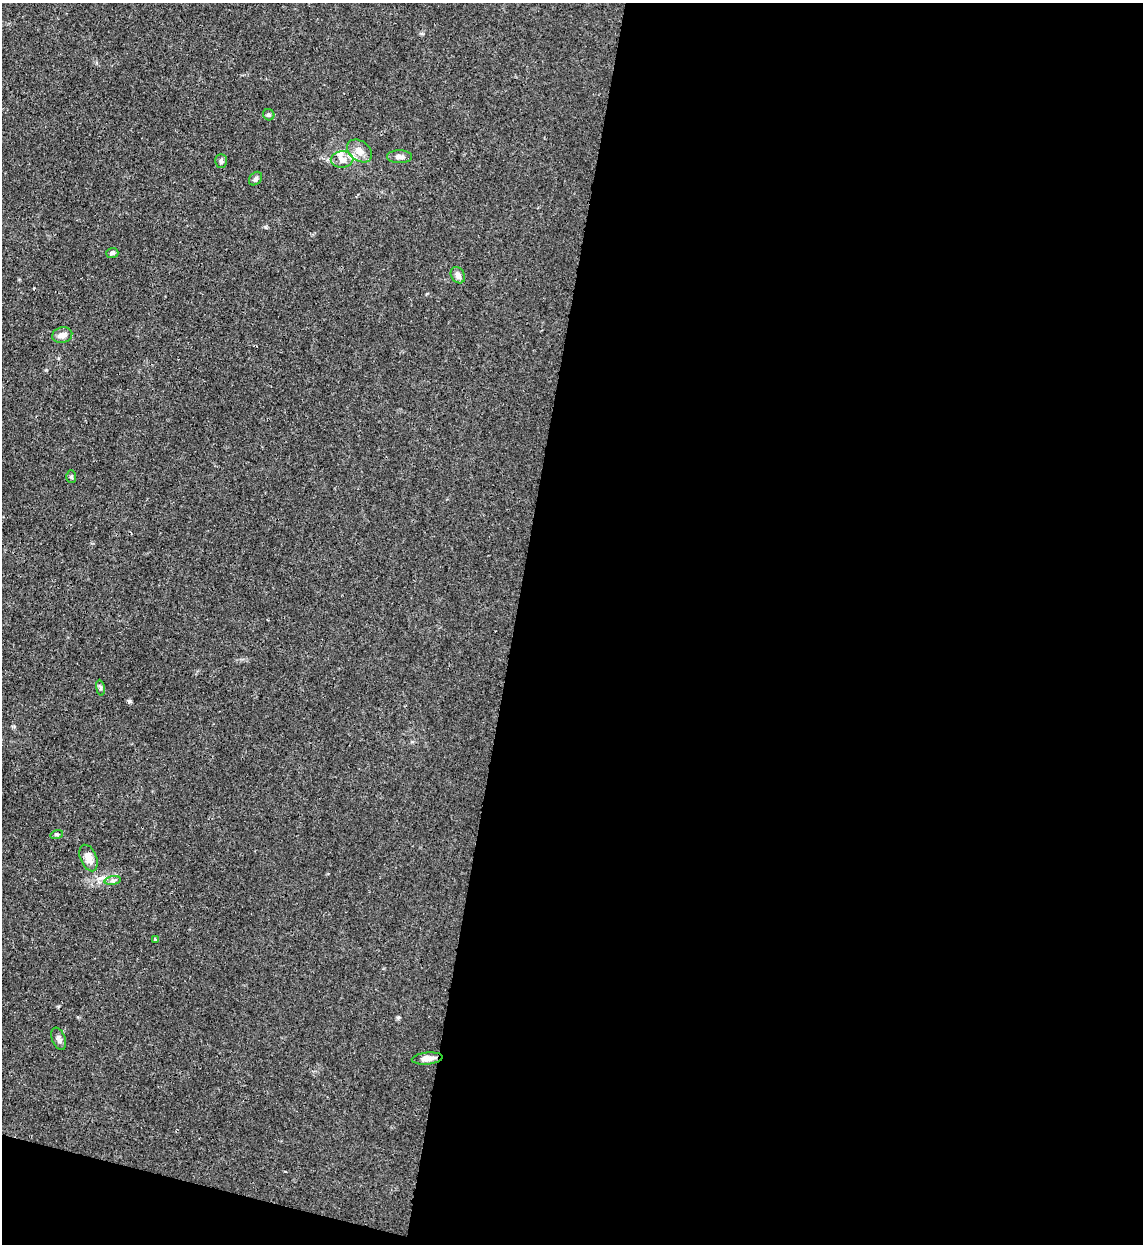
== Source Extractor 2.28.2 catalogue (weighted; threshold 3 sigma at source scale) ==
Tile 16 of 4 x 4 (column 4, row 4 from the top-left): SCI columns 3751-4891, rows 24-1265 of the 5101 x 5011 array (HDU 1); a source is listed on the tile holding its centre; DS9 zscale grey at full resolution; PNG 1145 x 1246 px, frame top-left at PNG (2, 3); each listed source drawn as its Kron ellipse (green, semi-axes under 4 px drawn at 4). Shown black and unused: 57% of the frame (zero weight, under 3 of 4 exposures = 7% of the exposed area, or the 3 px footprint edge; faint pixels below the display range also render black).
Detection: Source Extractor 2.28.2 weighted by HDU 2 'WHT'; one run over the whole footprint, this tile lists its part. Background 0.0171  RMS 0.0027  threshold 0.0122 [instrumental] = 3 sigma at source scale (4.5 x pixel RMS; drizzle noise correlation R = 1.50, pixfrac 1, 0.05/0.05 arcsec/px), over >= 5 px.
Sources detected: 19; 2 inside a brighter listed object's ellipse — not listed separately; the other 17 listed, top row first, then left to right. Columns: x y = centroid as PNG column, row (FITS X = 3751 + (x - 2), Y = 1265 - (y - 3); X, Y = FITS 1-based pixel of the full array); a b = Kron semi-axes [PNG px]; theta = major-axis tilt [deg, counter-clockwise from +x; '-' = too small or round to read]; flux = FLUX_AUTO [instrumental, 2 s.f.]
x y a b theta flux
269 115 6 5 - 0.53
359 151 14 10 -36 2.2
400 157 12 6 -1 1
342 159 11 8 2 1.7
221 161 7 5 -89 0.58
256 179 7 5 48 0.61
112 253 6 5 - 0.44
458 275 9 6 -59 1.1
62 335 10 7 15 1.7
71 477 6 5 - 0.57
100 688 8 4 -81 0.52
57 834 6 4 17 0.34
89 858 14 8 -69 2.4
113 881 8 4 8 0.58
155 940 3 3 - 0.37
59 1039 12 6 -70 0.96
427 1058 15 6 5 1.8
Unlisted compact peaks at least as high as the median listed source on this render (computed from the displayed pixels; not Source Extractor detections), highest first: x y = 129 701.